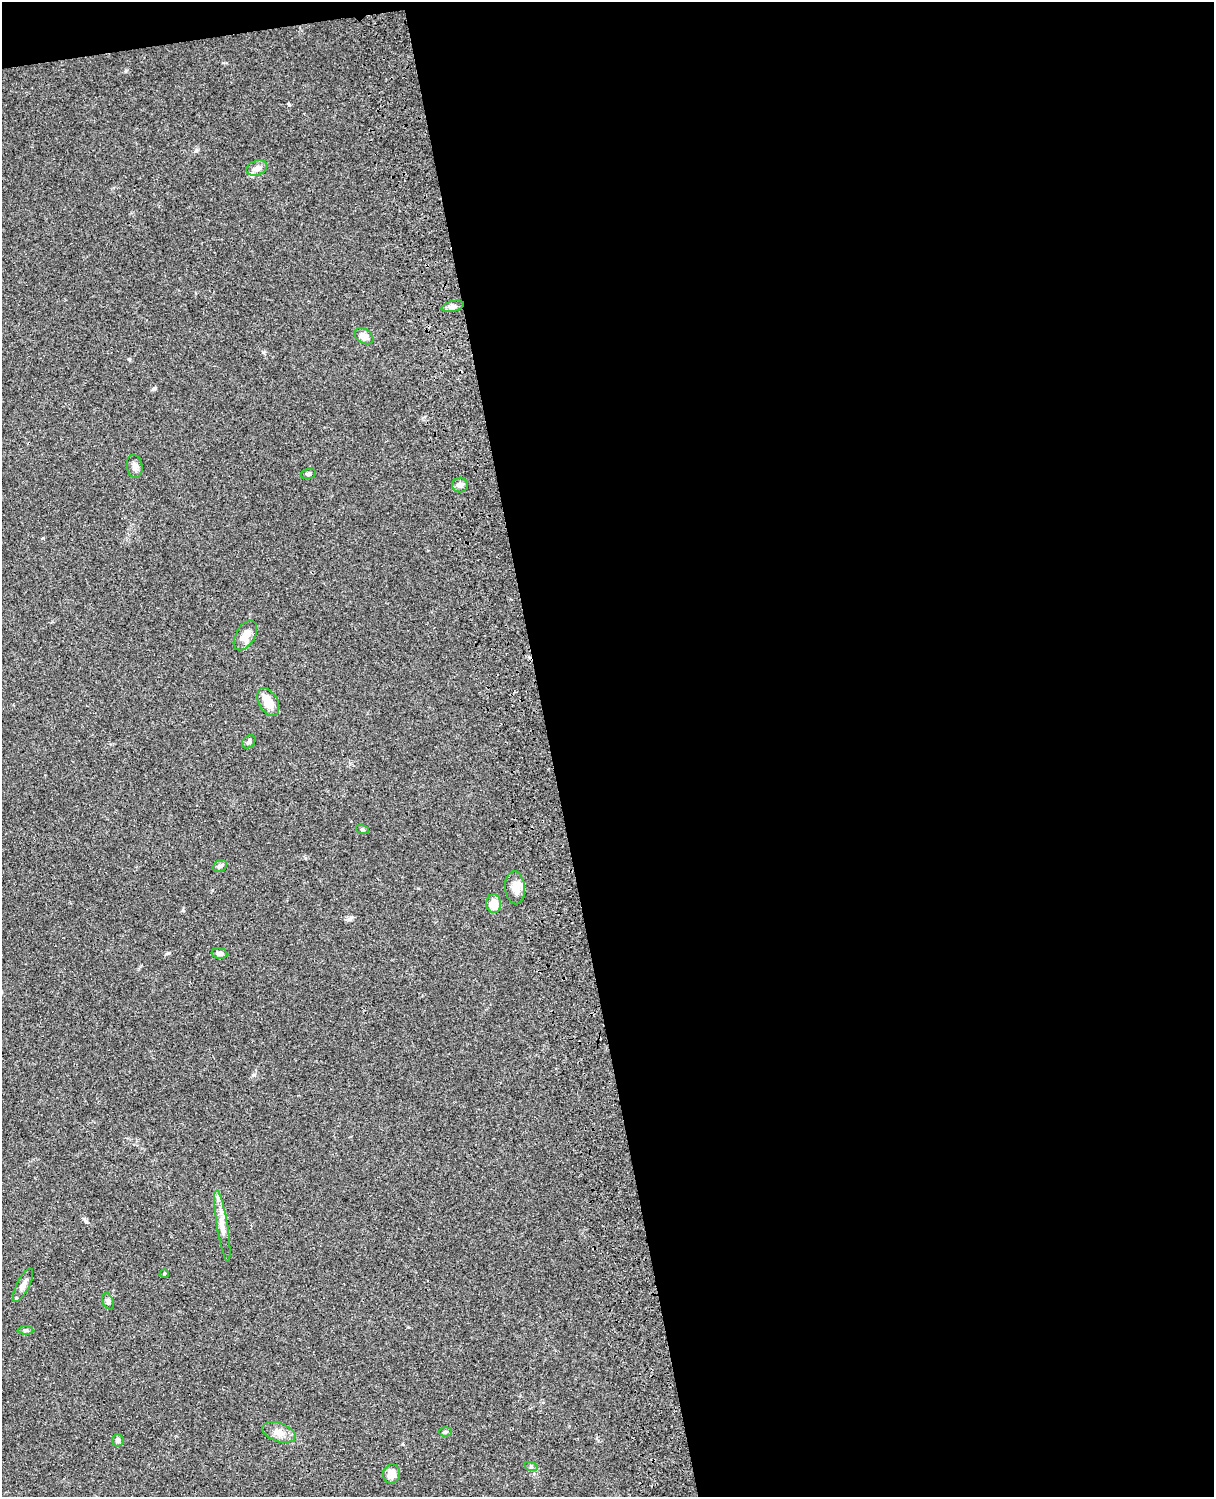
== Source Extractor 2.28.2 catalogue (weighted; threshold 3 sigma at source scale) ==
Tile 4 of 4 x 3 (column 4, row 1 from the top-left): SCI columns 3755-4966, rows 3267-4761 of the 5083 x 4923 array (HDU 1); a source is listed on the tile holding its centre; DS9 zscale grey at full resolution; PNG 1216 x 1499 px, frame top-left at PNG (2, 2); each listed source drawn as its Kron ellipse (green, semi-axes under 4 px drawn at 4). Shown black and unused: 56% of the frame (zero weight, under 3 of 4 exposures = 6% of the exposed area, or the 3 px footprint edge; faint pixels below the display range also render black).
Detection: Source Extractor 2.28.2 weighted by HDU 2 'WHT'; one run over the whole footprint, this tile lists its part. Background 0.0952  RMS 0.0063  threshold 0.0283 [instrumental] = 3 sigma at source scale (4.5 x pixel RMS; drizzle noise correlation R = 1.50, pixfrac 1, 0.05/0.05 arcsec/px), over >= 5 px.
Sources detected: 26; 2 inside a brighter listed object's ellipse — not listed separately; the other 24 listed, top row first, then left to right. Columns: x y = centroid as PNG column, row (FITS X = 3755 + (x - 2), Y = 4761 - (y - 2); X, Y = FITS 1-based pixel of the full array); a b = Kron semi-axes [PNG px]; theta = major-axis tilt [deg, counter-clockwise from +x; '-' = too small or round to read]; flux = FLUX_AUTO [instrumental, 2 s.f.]
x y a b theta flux
257 168 11 7 21 3.3
453 306 11 5 14 2.2
364 336 10 7 -35 4.4
135 466 12 7 -79 2.7
308 474 7 5 19 1.2
460 485 8 7 - 2.5
245 635 16 9 60 6.5
268 702 15 9 -61 9.6
249 742 7 5 46 1.3
363 829 7 3 -19 0.72
220 866 7 5 29 1.5
515 888 17 10 -85 5.7
494 904 9 7 -86 8.3
219 953 8 5 -7 1.7
222 1226 36 5 -81 6.1
164 1274 4 4 - 0.63
23 1285 18 6 63 3.6
108 1301 8 5 -69 1.4
26 1330 8 4 1 1
279 1432 17 9 -20 5.3
446 1432 6 4 3 0.92
118 1440 6 6 - 2
531 1467 7 4 -19 1
392 1474 9 8 - 5.6
Unlisted compact peaks at least as high as the median listed source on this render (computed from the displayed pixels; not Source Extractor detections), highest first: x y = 289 105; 129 359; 196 151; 154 388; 168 953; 263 352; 253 1075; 86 1222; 183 910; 126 71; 350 919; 43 538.